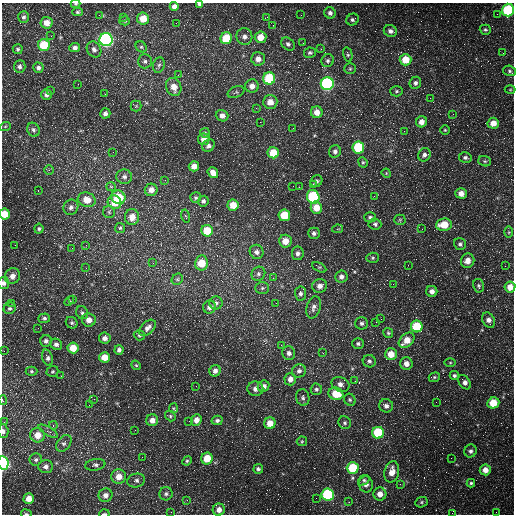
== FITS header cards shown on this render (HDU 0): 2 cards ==
NAXIS1  =                  512 /fastest changing axis
NAXIS2  =                  512 /next to fastest changing axis

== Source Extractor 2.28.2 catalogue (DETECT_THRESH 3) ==
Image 512 x 512 px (HDU 0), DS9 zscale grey, 1 PNG px = 1 image px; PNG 516 x 516 px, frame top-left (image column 1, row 512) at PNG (2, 3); each listed source drawn as its Kron ellipse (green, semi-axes under 4 px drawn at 4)
Background 1640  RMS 43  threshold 130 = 3 sigma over >= 5 px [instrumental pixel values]
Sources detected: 267; all 267 listed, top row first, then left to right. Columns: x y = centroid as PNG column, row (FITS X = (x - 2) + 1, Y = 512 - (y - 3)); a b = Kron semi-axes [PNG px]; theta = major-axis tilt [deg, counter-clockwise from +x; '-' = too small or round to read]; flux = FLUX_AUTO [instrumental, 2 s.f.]
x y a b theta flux
76 4 5 3 - 3500
200 4 4 3 - 5800
174 6 4 4 - 13000
508 10 6 6 - 210000
77 12 5 4 - 4600
330 13 6 5 - 9100
497 14 2 2 - 1900
99 15 3 2 - 1700
301 15 3 2 - 2700
24 17 6 5 - 7700
123 17 2 2 - 1700
267 17 4 3 - 2800
143 19 6 6 - 42000
353 19 6 5 - 5800
125 21 5 4 - 4000
46 23 6 6 - 27000
176 23 2 2 - 1800
273 25 2 2 - 1500
485 30 6 5 - 4700
390 31 7 6 - 11000
51 36 2 2 - 6600
244 37 8 8 - 14000
261 37 6 5 - 35000
226 38 6 5 - 83000
106 40 6 6 - 680000
303 43 2 2 - 1600
288 44 7 5 -44 7600
44 45 6 6 - 94000
141 47 6 5 - 5000
75 48 5 4 - 10000
18 49 5 5 - 5100
94 49 8 6 -56 10000
321 49 3 2 - 3800
310 53 6 5 - 5900
503 53 2 2 - 1400
348 54 7 4 -76 4600
258 59 7 6 - 19000
406 60 6 6 - 53000
145 61 7 7 - 7800
328 61 6 6 - 6900
159 65 8 6 73 7100
20 66 6 6 - 7800
38 68 5 5 - 7700
350 69 6 5 - 4300
510 71 6 5 - 5700
178 75 2 2 - 1400
269 78 6 6 - 150000
415 83 6 5 - 8000
78 84 2 2 - 1500
327 84 6 6 - 470000
252 86 7 6 - 19000
174 87 9 7 -65 32000
50 90 2 2 - 1700
510 90 5 3 - 2900
396 91 6 5 - 5100
236 92 9 5 22 6000
46 94 5 5 - 9000
105 94 3 2 - 3800
430 98 3 2 - 2500
270 102 7 7 - 28000
136 106 5 5 - 4500
256 108 2 2 - 1700
317 112 6 6 - 23000
105 113 5 5 - 9300
453 114 3 3 - 2300
222 116 6 5 - 15000
260 122 2 2 - 1700
421 122 5 5 - 19000
493 123 5 5 - 28000
5 127 5 3 - 2900
293 128 3 2 - 3500
33 130 7 6 - 7100
445 130 4 4 - 3000
404 131 2 2 - 1500
205 133 5 5 - 4800
204 139 6 5 - 23000
208 146 7 5 46 8300
358 147 6 6 - 160000
335 151 6 6 - 9200
113 152 2 2 - 1400
273 153 5 5 - 60000
424 155 7 6 - 9500
465 158 6 5 - 7400
485 161 6 5 - 4500
363 162 5 4 - 3800
194 166 5 5 - 24000
49 170 4 4 - 4000
213 173 6 5 - 24000
386 173 5 4 - 2700
124 177 8 7 - 10000
165 180 2 2 - 1600
316 181 6 5 - 7400
313 184 3 2 - 2600
293 186 2 2 - 1100
111 187 5 4 - 3700
299 187 2 2 - 4700
38 190 2 2 - 1500
151 190 6 6 - 19000
461 193 5 5 - 21000
374 196 3 3 - 2500
118 197 7 6 - 82000
313 197 7 6 - 230000
196 198 5 5 - 5200
87 200 9 7 -16 36000
203 201 5 5 - 7000
115 202 7 6 - 46000
233 205 5 5 - 41000
71 207 8 7 - 11000
316 208 6 5 - 40000
109 212 6 6 - 5600
5 214 5 5 - 52000
284 215 6 5 - 77000
186 216 7 2 -76 2500
132 217 8 7 - 30000
370 217 6 5 - 6300
400 220 5 5 - 4000
375 224 6 5 - 7900
444 225 8 6 7 59000
120 228 5 5 - 4700
39 229 5 4 - 5000
337 229 5 4 - 3000
422 229 2 2 - 1400
207 231 6 5 - 63000
509 232 6 4 -90 3400
314 233 6 5 - 7600
285 241 6 6 - 33000
460 244 6 6 - 7400
15 245 2 2 - 1400
86 245 4 3 - 2700
72 248 3 2 - 1900
256 252 7 6 - 11000
298 253 7 6 - 10000
373 258 6 5 - 5000
468 261 7 6 - 20000
153 263 3 3 - 1400
201 263 7 6 - 57000
408 265 2 2 - 1200
505 266 3 2 - 2700
319 267 7 3 -28 2900
86 268 2 2 - 1300
258 274 7 6 - 8200
12 276 8 7 - 18000
341 276 6 6 - 12000
273 278 3 3 - 2800
177 279 6 5 - 5700
3 283 6 5 - 10000
393 284 2 2 - 1700
320 286 7 6 - 17000
479 286 7 5 -78 5400
510 287 5 5 - 28000
262 288 7 6 - 6200
432 291 5 5 - 15000
300 293 7 5 -85 8100
73 299 3 2 - 2100
69 301 6 3 45 3100
12 303 3 3 - 2900
216 303 6 6 - 7200
276 303 2 2 - 4800
209 307 7 6 - 15000
314 307 11 7 73 13000
10 308 6 5 - 6700
82 313 7 6 - 7100
44 318 6 5 - 6200
381 319 3 2 - 4300
89 320 7 6 - 23000
488 320 8 6 -66 16000
376 322 2 2 - 1600
72 323 6 5 - 5300
361 323 6 6 - 7500
417 326 6 6 - 100000
38 328 2 2 - 1600
148 328 10 6 44 13000
388 333 5 5 - 4300
139 335 5 5 - 4900
105 338 6 5 - 14000
407 340 9 6 43 41000
46 341 6 6 - 8600
56 344 6 5 - 9400
358 344 5 5 - 6300
281 345 3 2 - 1900
73 348 5 5 - 49000
119 350 5 4 - 8800
4 351 3 3 - 1700
289 353 7 6 - 11000
323 353 4 3 - 2200
391 354 6 6 - 38000
104 357 5 5 - 36000
47 358 8 5 -71 9100
369 361 7 6 - 7900
450 363 5 4 - 3100
406 364 6 6 - 18000
136 365 5 4 - 3700
31 371 6 4 0 4400
52 371 6 5 - 4100
215 371 6 5 - 12000
299 371 7 6 - 10000
454 375 5 4 - 6200
61 376 3 2 - 2300
434 377 6 4 21 4200
290 379 6 5 - 17000
355 381 4 4 - 2700
465 382 8 5 -54 13000
340 384 9 7 -25 17000
196 386 2 2 - 1200
264 386 6 5 - 15000
255 389 8 7 - 15000
316 389 6 5 - 6100
336 394 7 6 - 65000
303 398 8 6 -80 8400
94 399 2 2 - 3100
2 400 5 3 - 3700
350 400 6 5 - 4900
436 402 2 2 - 1400
493 403 6 5 - 64000
89 405 2 2 - 1200
386 406 7 6 - 11000
173 408 5 4 - 3400
170 416 5 4 - 4200
152 420 6 6 - 19000
196 420 6 5 - 19000
217 420 5 4 - 6800
189 421 2 2 - 3000
4 422 4 4 - 2600
270 423 6 5 - 36000
345 423 7 6 - 6200
53 425 4 3 - 2800
135 430 2 2 - 1400
3 431 7 5 -88 10000
48 431 11 3 -29 6600
378 433 6 6 - 160000
38 435 7 7 - 34000
302 441 5 5 - 3700
64 443 9 6 51 9200
470 451 6 6 - 8900
142 457 2 2 - 1200
451 458 2 2 - 1300
207 459 6 5 - 56000
36 460 6 6 - 7000
187 461 5 4 - 4000
3 463 7 5 -82 310000
95 465 10 6 10 8400
46 467 7 6 - 11000
353 468 6 6 - 110000
258 469 5 4 - 6700
485 470 5 5 - 22000
392 472 11 7 77 29000
119 476 7 7 - 29000
136 480 9 7 12 9400
364 480 6 4 39 5300
471 483 4 3 - 4600
366 484 8 7 - 14000
400 484 3 3 - 3600
166 494 6 6 - 6900
328 494 6 6 - 220000
380 494 6 6 - 21000
105 495 7 6 - 15000
316 498 2 2 - 15000
29 499 5 5 - 27000
187 500 2 2 - 1900
349 502 2 2 - 2200
421 502 6 5 - 5200
219 510 6 6 - 18000
171 512 2 2 - 1300
496 512 3 2 - 2200
452 513 3 2 - 1800
26 514 5 3 - 3100
104 514 5 2 - 3300
At the frame edge (FLAGS 8, measured only in part): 12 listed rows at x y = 76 4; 200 4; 508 10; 5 214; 3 283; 510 287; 2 400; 3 431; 3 463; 452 513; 26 514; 104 514